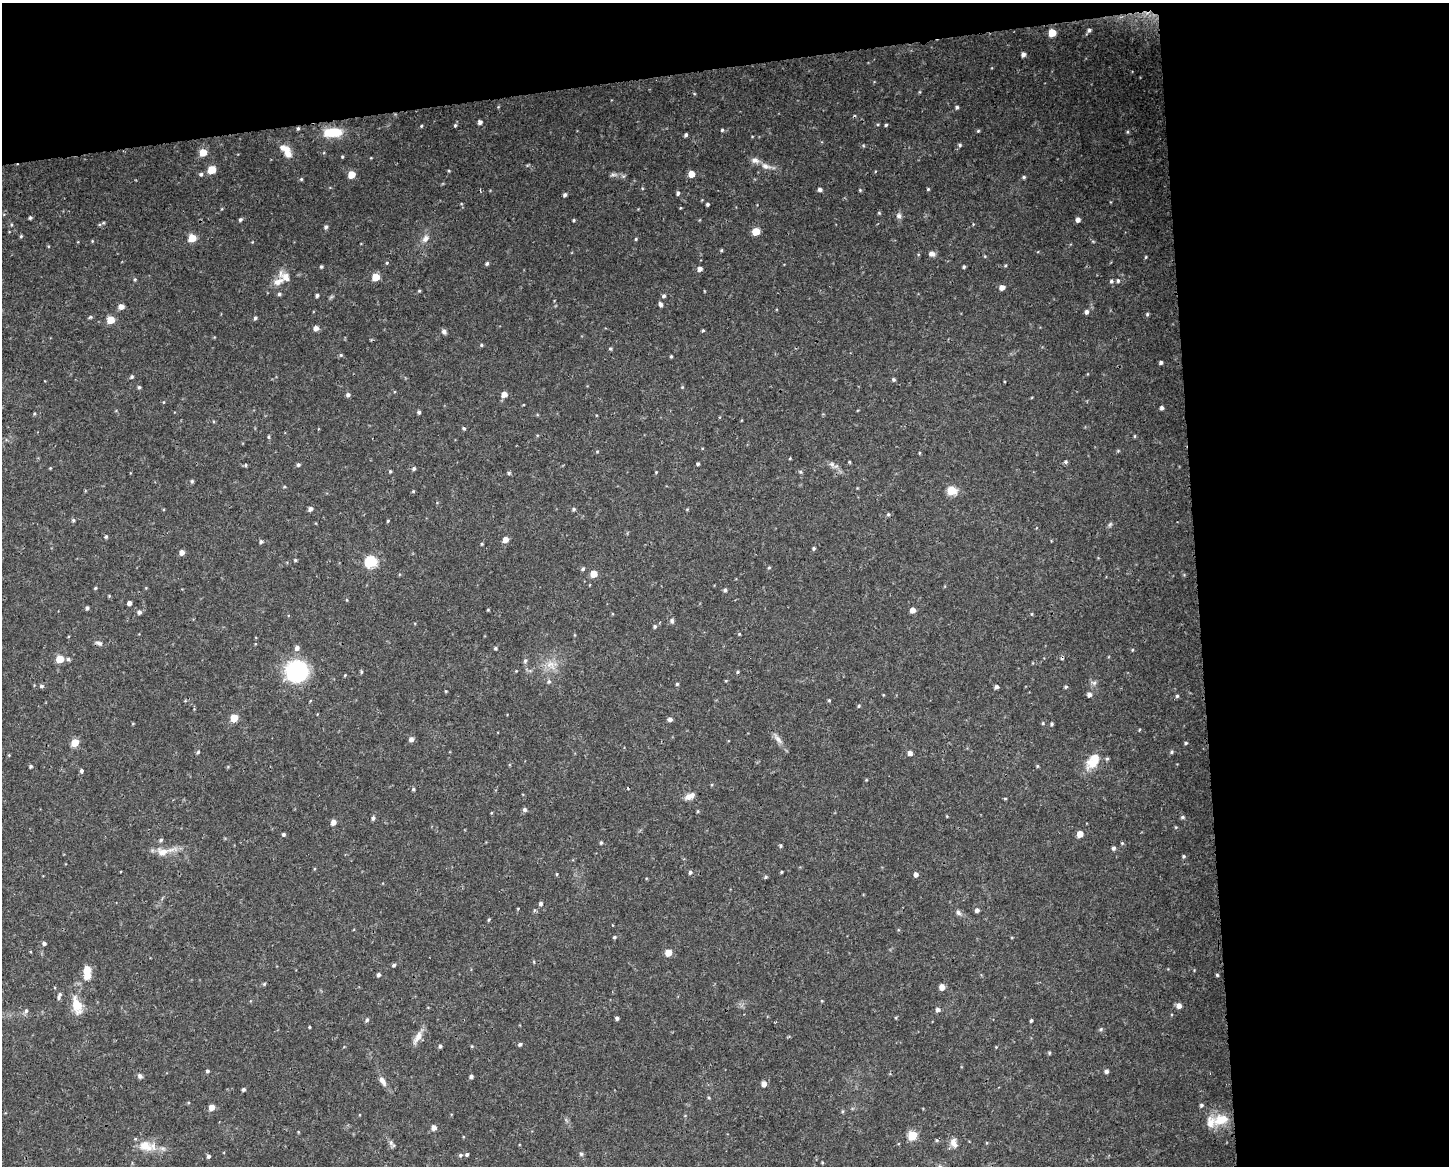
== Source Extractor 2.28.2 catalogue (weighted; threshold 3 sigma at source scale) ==
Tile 3 of 3 x 4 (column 3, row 1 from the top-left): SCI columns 2957-4403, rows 3493-4656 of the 4414 x 4656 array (HDU 1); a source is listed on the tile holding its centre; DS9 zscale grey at full resolution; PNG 1451 x 1168 px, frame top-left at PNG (2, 3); no overlay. Shown black and unused: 23% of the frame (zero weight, under 3 of 4 exposures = <1% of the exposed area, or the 3 px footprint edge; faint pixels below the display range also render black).
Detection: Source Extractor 2.28.2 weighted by HDU 2 'WHT'; one run over the whole footprint, this tile lists its part. Background 0.0525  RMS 0.0029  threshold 0.0132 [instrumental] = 3 sigma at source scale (4.5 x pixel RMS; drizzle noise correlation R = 1.50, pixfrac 1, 0.0396/0.0396 arcsec/px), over >= 5 px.
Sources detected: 268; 3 cosmic-ray / hot-pixel residue — not listed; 6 inside a brighter listed object's ellipse — not listed separately; the other 259 listed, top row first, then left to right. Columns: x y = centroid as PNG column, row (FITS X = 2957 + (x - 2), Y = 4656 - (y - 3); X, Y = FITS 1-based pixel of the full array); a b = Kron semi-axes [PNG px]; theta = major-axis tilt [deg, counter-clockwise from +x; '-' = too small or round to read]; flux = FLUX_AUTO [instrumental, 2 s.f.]
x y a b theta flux
1089 30 5 5 - 0.69
1052 33 5 5 - 6.4
1023 54 4 4 - 1.1
957 107 5 4 - 0.55
480 122 4 4 - 1.1
455 125 5 4 - 0.4
886 125 4 4 - 0.38
421 126 4 3 - 0.31
298 128 4 3 - 0.41
722 130 4 4 - 0.36
978 131 4 4 - 0.36
333 132 20 9 3 8.5
1127 132 4 4 - 0.35
686 135 4 3 - 0.58
960 145 5 4 - 0.47
203 152 5 5 - 6.8
288 153 16 8 -76 2.8
342 157 3 3 - 0.32
766 166 15 8 -18 2
212 170 5 5 - 9.5
449 171 4 3 - 0.26
201 174 5 5 - 0.55
691 174 5 5 - 3.7
351 175 5 5 - 6
613 175 10 4 4 0.8
1024 177 5 4 - 0.46
301 179 5 4 - 0.35
928 189 4 4 - 0.32
820 190 4 4 - 0.85
860 190 5 4 - 0.31
678 193 5 4 - 0.6
565 195 4 3 - 0.7
708 204 3 3 - 0.5
879 213 4 4 - 0.32
899 216 8 7 - 1
30 218 4 3 - 0.48
240 220 5 4 - 0.53
574 220 4 3 - 0.32
1078 220 4 4 - 1.3
103 223 5 3 - 0.33
326 227 5 5 - 0.59
756 232 5 5 - 6.4
21 236 5 4 - 0.34
192 238 5 5 - 8.4
425 239 12 7 57 1.6
636 239 4 3 - 0.33
92 241 4 3 - 0.26
48 246 5 3 - 0.25
721 250 4 4 - 0.34
932 254 8 6 -15 1.1
1146 257 4 4 - 0.26
387 263 4 4 - 0.34
487 263 4 4 - 0.6
1005 266 5 3 - 0.3
321 267 3 3 - 0.41
964 267 4 3 - 0.45
700 269 5 5 - 1.4
286 277 18 8 -39 2.5
376 277 5 5 - 7.8
135 279 4 4 - 0.36
1111 281 6 5 - 0.61
1118 281 6 4 -90 0.55
278 282 16 8 17 2.3
1002 287 5 5 - 1.7
419 291 4 4 - 0.31
279 294 5 4 - 0.56
317 295 4 3 - 0.6
664 296 5 5 - 0.55
661 304 6 4 -75 0.88
121 306 6 5 - 1.6
1087 312 5 4 - 0.87
1147 314 5 4 - 0.44
90 317 6 4 22 0.41
255 318 4 4 - 0.49
110 320 5 5 - 7.8
316 328 5 5 - 1.4
703 330 4 3 - 0.35
444 331 7 5 -61 0.82
481 345 5 4 - 0.38
610 348 5 4 - 0.37
341 355 5 5 - 0.39
671 356 3 3 - 0.35
1161 362 4 3 - 0.64
131 377 5 4 - 0.49
893 379 5 5 - 0.44
139 387 4 4 - 0.48
682 387 5 4 - 0.28
348 395 5 4 - 0.85
504 395 5 5 - 2.4
163 402 5 3 - 0.24
523 405 4 2 - 0.23
1161 408 4 4 - 0.68
419 412 4 4 - 0.62
464 428 4 4 - 0.45
1135 436 5 3 - 0.3
268 437 5 3 - 0.38
597 451 5 3 - 0.28
1118 451 5 4 - 0.3
790 458 4 3 - 0.24
849 462 4 3 - 0.29
1066 462 4 4 - 0.57
698 464 3 3 - 0.49
832 464 8 7 - 1
245 465 5 4 - 0.44
298 465 5 5 - 0.52
50 468 4 4 - 0.23
414 469 5 4 - 0.62
390 471 4 4 - 0.37
656 472 3 3 - 0.22
800 472 5 4 - 0.47
509 473 5 4 - 0.43
192 481 5 4 - 0.49
284 487 5 3 - 0.32
413 491 4 4 - 0.35
951 491 6 5 - 12
310 509 5 4 - 1.1
574 509 5 4 - 0.48
687 509 5 4 - 0.28
888 514 5 4 - 0.4
73 520 5 4 - 0.5
388 521 4 3 - 0.31
1110 524 8 4 63 0.53
106 537 5 4 - 0.43
505 540 5 5 - 2.3
261 541 5 5 - 0.58
482 544 4 4 - 0.28
814 548 4 4 - 0.45
182 552 5 4 - 1.6
295 560 4 4 - 0.37
371 562 6 6 - 29
769 568 5 3 - 0.3
583 569 5 4 - 0.54
594 574 5 5 - 5.3
95 588 4 3 - 0.31
725 590 5 4 - 0.57
109 596 4 4 - 0.27
129 603 4 4 - 1.3
87 608 4 4 - 0.65
488 610 4 3 - 0.26
912 610 5 4 - 2.3
139 612 5 5 - 0.82
672 621 7 6 - 0.66
655 626 5 5 - 0.45
739 634 4 3 - 0.27
99 643 9 6 -16 0.97
297 648 6 5 - 1.2
495 648 5 4 - 0.42
1132 650 5 3 - 0.28
60 659 5 5 - 7.3
68 659 6 5 - 0.54
525 661 7 5 73 0.65
551 665 16 11 -39 3.5
297 671 17 16 - 36
516 671 3 3 - 0.21
361 672 6 3 -83 0.34
737 672 5 3 - 0.38
345 675 4 3 - 0.24
549 681 6 5 - 0.68
1094 683 8 5 -16 0.76
677 684 4 4 - 0.39
41 686 6 4 1 0.6
996 687 5 4 - 0.72
1066 687 5 4 - 0.41
446 691 3 3 - 0.23
1089 694 5 5 - 1.1
1177 696 5 5 - 0.45
829 700 4 4 - 0.29
859 706 5 4 - 0.35
234 718 5 5 - 7.6
670 719 5 4 - 0.99
1043 723 5 4 - 0.31
1052 724 5 4 - 0.41
411 739 6 6 - 0.96
778 739 16 6 -50 1.7
75 742 5 5 - 7.6
1186 743 4 4 - 0.4
198 752 5 4 - 0.47
1172 752 6 4 24 0.45
910 753 5 4 - 1.4
1092 764 19 15 9 4.6
31 766 4 3 - 0.55
1037 766 5 4 - 0.35
81 771 5 4 - 0.57
413 789 4 4 - 0.41
690 796 15 7 27 1.8
1005 799 4 3 - 0.28
524 810 5 5 - 0.72
698 811 4 4 - 0.31
947 816 4 3 - 0.22
1183 817 5 4 - 0.53
373 818 5 4 - 0.72
333 822 5 4 - 1.9
283 834 4 4 - 0.59
1080 834 5 5 - 3.1
161 840 5 5 - 0.49
601 843 5 4 - 0.41
1122 843 5 4 - 0.36
780 846 4 4 - 0.42
1113 848 5 4 - 0.68
164 851 31 9 10 4.1
1184 856 5 5 - 0.44
690 872 5 4 - 0.65
781 872 3 3 - 0.29
557 874 5 3 - 0.27
916 874 5 4 - 1.1
765 877 5 3 - 0.48
541 903 4 4 - 0.71
977 910 5 4 - 1
958 912 9 6 -56 0.88
489 920 5 3 - 0.31
614 937 5 4 - 0.4
44 943 5 4 - 0.73
668 953 5 5 - 4.9
394 965 5 4 - 0.54
87 972 15 7 -89 5.2
378 975 4 4 - 0.76
1217 975 3 3 - 0.35
264 984 5 4 - 0.35
942 987 5 4 - 2.5
58 998 5 4 - 0.52
822 1001 5 3 - 0.22
77 1005 27 12 -74 5.3
1179 1006 5 5 - 1.8
938 1010 5 5 - 0.91
26 1011 7 5 74 0.7
617 1018 4 3 - 0.73
896 1018 5 3 - 0.29
367 1020 5 4 - 0.52
1031 1021 3 3 - 0.49
309 1027 4 2 - 0.26
1101 1029 5 5 - 0.46
417 1037 21 7 60 2.5
520 1044 5 4 - 0.6
440 1046 4 4 - 0.64
472 1046 4 4 - 0.3
996 1047 4 4 - 0.23
1049 1053 5 4 - 0.36
207 1071 4 4 - 0.49
1106 1071 5 4 - 0.82
140 1076 7 6 - 0.78
471 1076 4 4 - 0.75
382 1081 15 7 -55 1.7
764 1084 5 5 - 1.8
243 1089 4 4 - 0.64
709 1098 5 3 - 0.32
1201 1105 5 4 - 0.56
211 1107 5 4 - 2.9
1221 1120 23 14 19 6
434 1128 6 6 - 1.2
912 1135 5 5 - 12
937 1140 5 4 - 0.38
391 1143 8 7 - 0.86
954 1143 14 9 -72 2.1
145 1146 23 15 -17 5.4
467 1154 4 4 - 0.52
581 1154 5 5 - 0.5
460 1155 6 4 17 0.59
208 1156 4 4 - 0.7
822 1162 4 3 - 0.26
Overlapping masked pixels (flux is a lower limit): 1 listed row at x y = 298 128